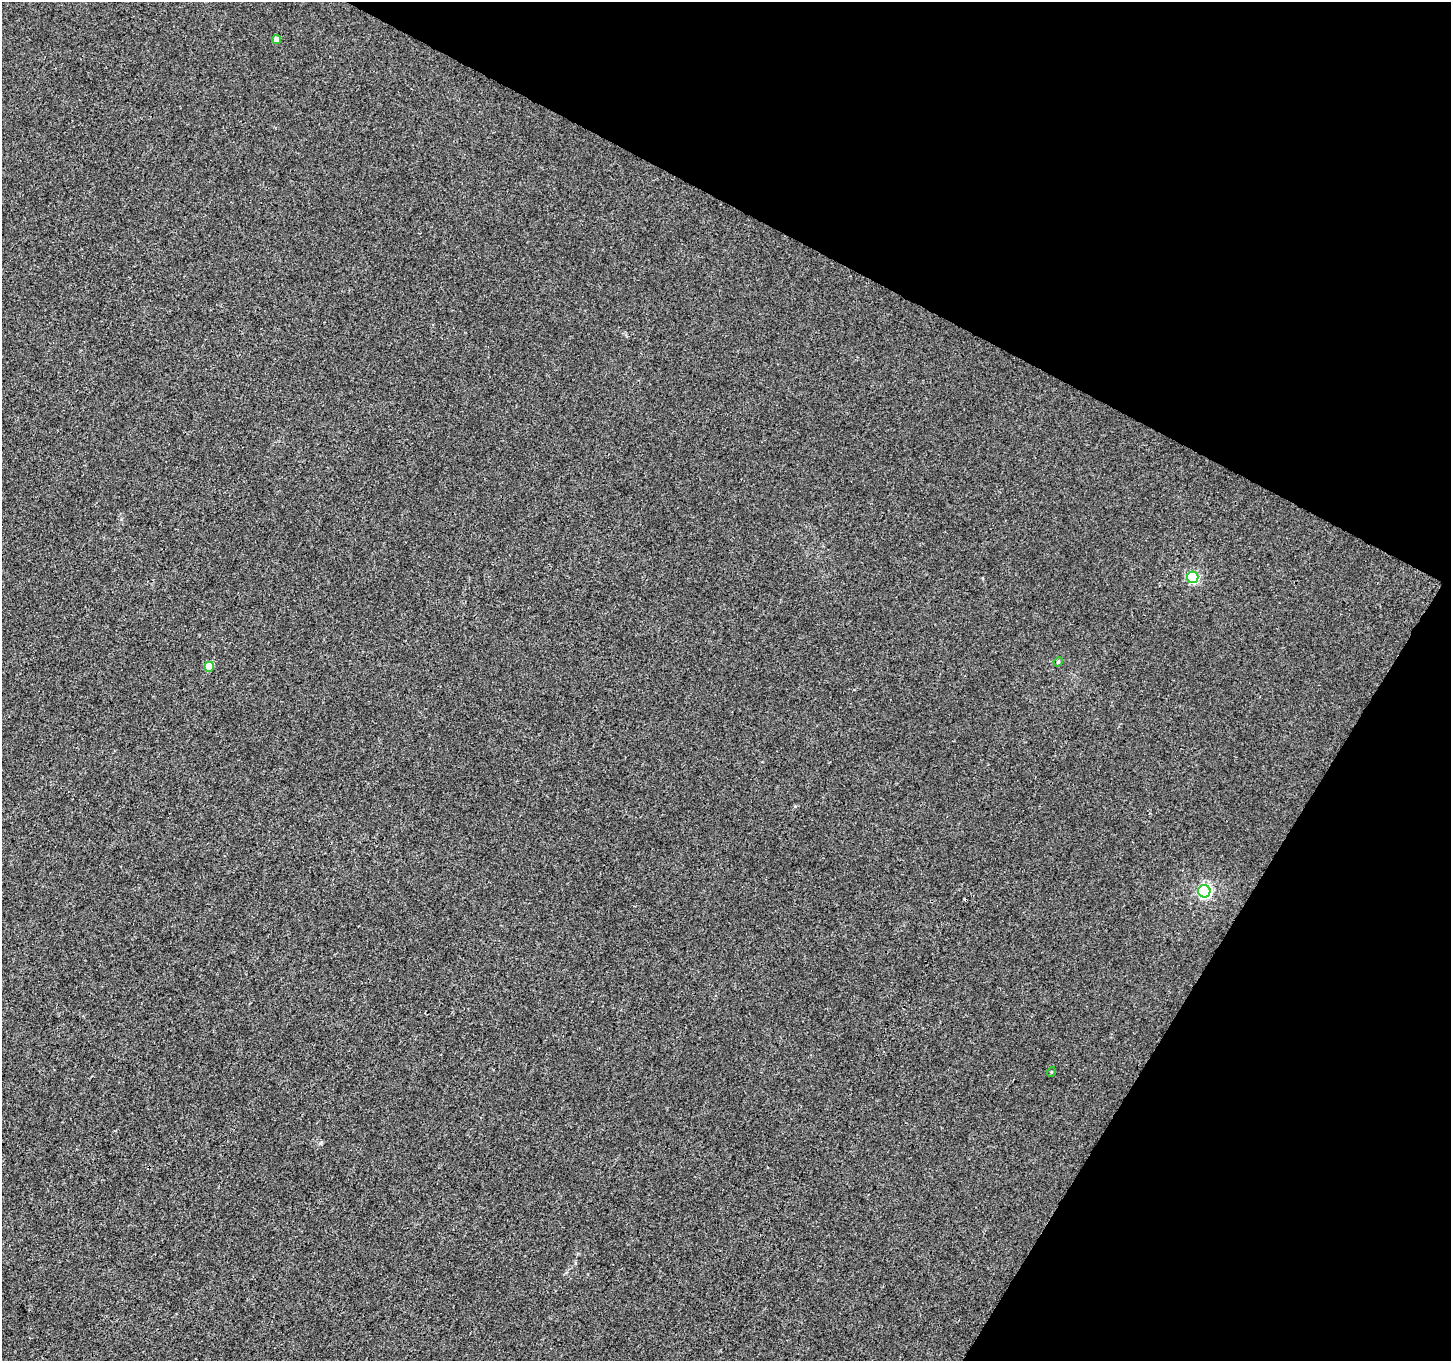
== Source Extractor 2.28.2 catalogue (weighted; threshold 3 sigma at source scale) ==
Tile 8 of 4 x 4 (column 4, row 2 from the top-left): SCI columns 4357-5805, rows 2981-4339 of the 5805 x 5894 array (HDU 1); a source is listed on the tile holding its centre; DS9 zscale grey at full resolution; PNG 1453 x 1363 px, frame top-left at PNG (2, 2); each listed source drawn as its Kron ellipse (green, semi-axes under 4 px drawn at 4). Shown black and unused: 26% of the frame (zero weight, under 3 of 4 exposures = <1% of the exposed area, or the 3 px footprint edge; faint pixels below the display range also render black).
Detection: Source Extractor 2.28.2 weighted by HDU 2 'WHT'; one run over the whole footprint, this tile lists its part. Background 0.00215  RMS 0.0029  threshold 0.0131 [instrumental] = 3 sigma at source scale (4.5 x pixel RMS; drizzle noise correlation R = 1.50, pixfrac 1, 0.0396/0.0396 arcsec/px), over >= 5 px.
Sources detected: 7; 1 cosmic-ray / hot-pixel residue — neither listed nor drawn; the other 6 listed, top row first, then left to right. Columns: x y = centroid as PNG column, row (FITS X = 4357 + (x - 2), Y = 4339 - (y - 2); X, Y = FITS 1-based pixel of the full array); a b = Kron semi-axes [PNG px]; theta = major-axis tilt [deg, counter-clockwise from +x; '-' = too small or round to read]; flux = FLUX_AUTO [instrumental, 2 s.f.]
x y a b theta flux
277 39 4 4 - 1.6
1193 577 6 5 - 29
1058 662 5 4 - 0.33
209 667 5 5 - 5.3
1204 891 6 6 - 55
1051 1072 5 3 - 0.23